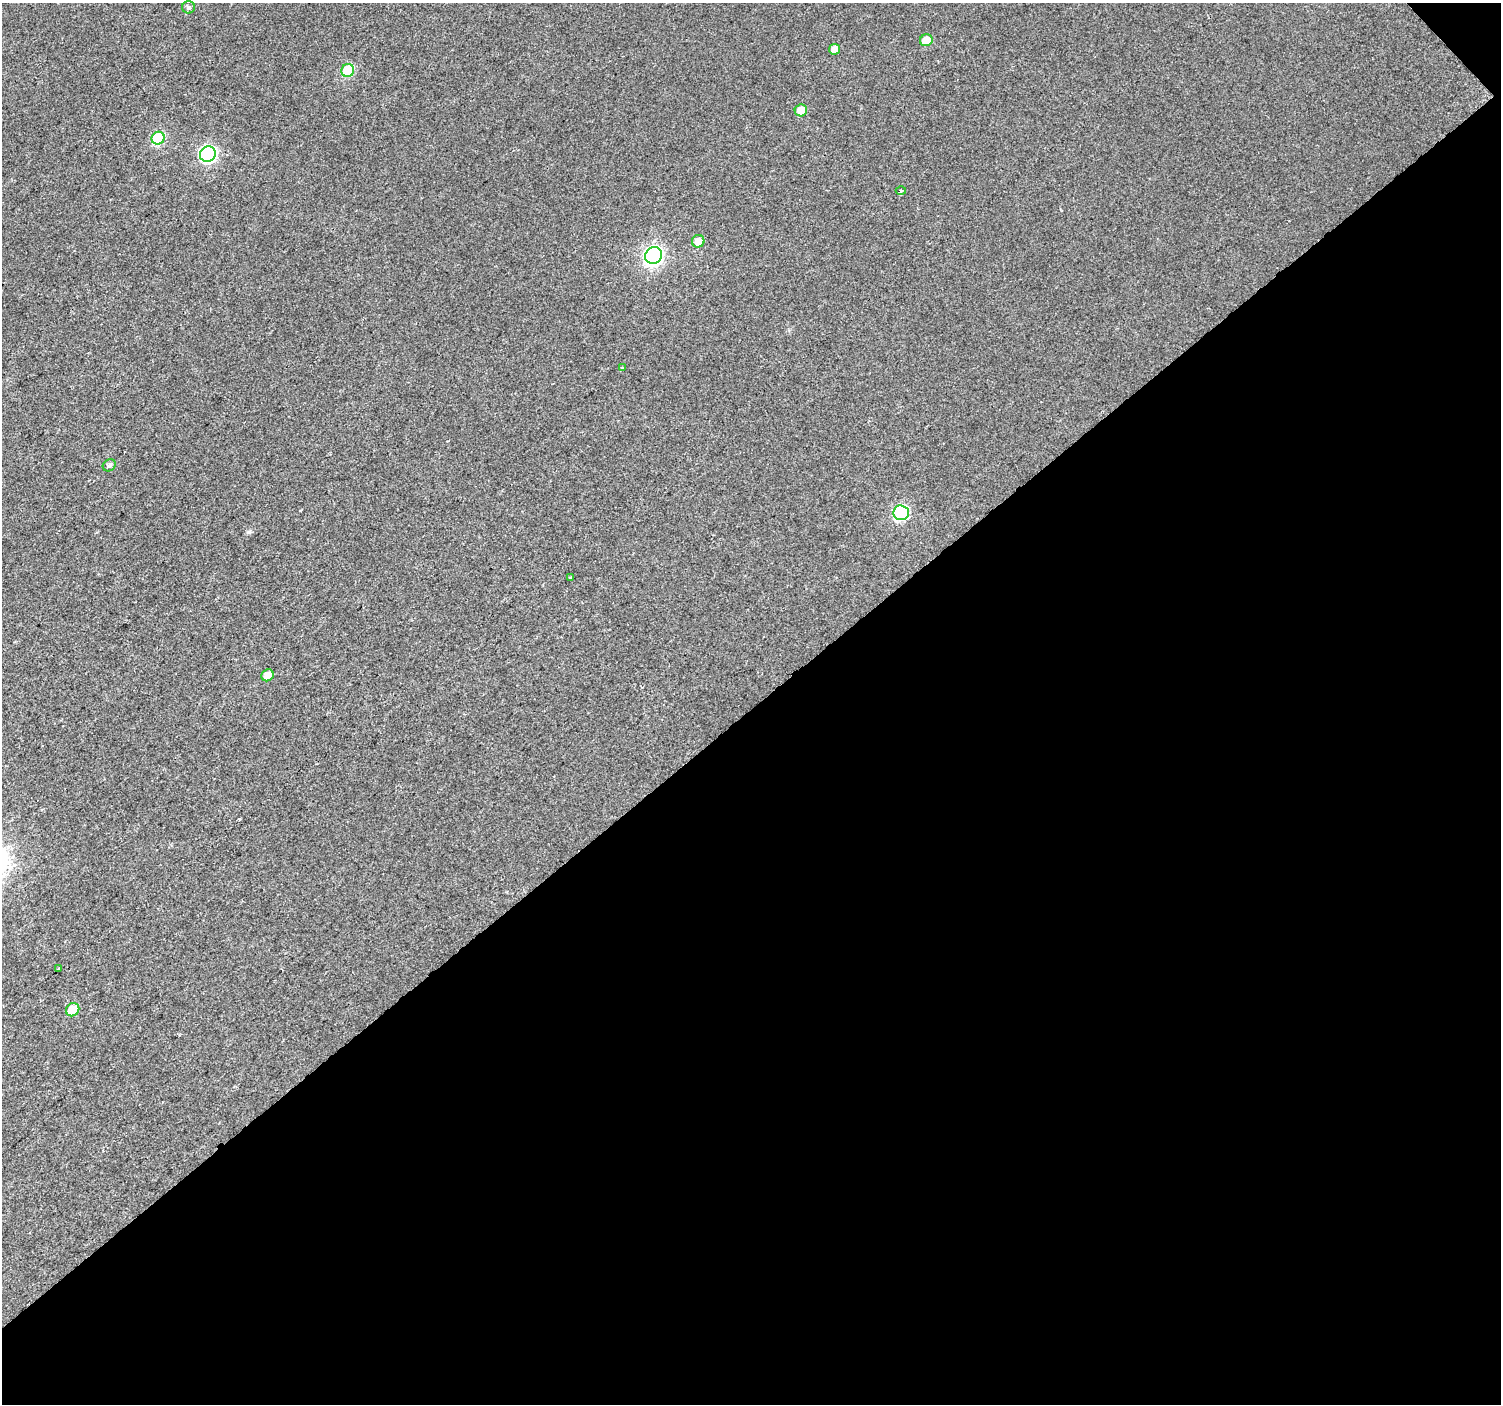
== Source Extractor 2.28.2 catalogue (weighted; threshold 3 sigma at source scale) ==
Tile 4 of 2 x 2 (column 2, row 2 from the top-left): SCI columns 1500-2998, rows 99-1500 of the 2998 x 2984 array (HDU 1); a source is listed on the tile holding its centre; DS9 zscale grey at full resolution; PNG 1503 x 1406 px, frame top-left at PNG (2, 3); each listed source drawn as its Kron ellipse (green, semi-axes under 4 px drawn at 4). Shown black and unused: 50% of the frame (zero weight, under 2 of 3 exposures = <1% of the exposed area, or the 3 px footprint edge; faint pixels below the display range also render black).
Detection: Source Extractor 2.28.2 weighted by HDU 2 'WHT'; one run over the whole footprint, this tile lists its part. Background 0.0177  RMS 0.0077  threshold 0.0349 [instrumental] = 3 sigma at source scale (4.5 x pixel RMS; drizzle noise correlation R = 1.50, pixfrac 1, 0.0396/0.0396 arcsec/px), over >= 5 px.
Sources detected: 17; all 17 listed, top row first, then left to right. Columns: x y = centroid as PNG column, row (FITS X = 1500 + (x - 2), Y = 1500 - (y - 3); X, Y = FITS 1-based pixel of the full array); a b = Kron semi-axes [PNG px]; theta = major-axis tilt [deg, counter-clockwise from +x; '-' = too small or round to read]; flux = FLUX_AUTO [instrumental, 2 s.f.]
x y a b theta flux
188 7 6 6 - 1.9
926 40 6 6 - 12
834 49 5 5 - 4.9
348 71 6 6 - 32
801 110 6 6 - 9.5
158 138 6 6 - 47
208 154 8 7 - 140
901 191 5 3 - 0.92
698 241 6 6 - 6.8
653 255 9 8 - 240
622 368 3 3 - 1.3
109 465 7 5 34 2.3
901 513 7 7 - 92
571 577 3 3 - 1.6
267 675 6 5 - 7.8
59 969 3 3 - 2.4
73 1010 7 6 - 16
Unlisted compact peaks at least as high as the median listed source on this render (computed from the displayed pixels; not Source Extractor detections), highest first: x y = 249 532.